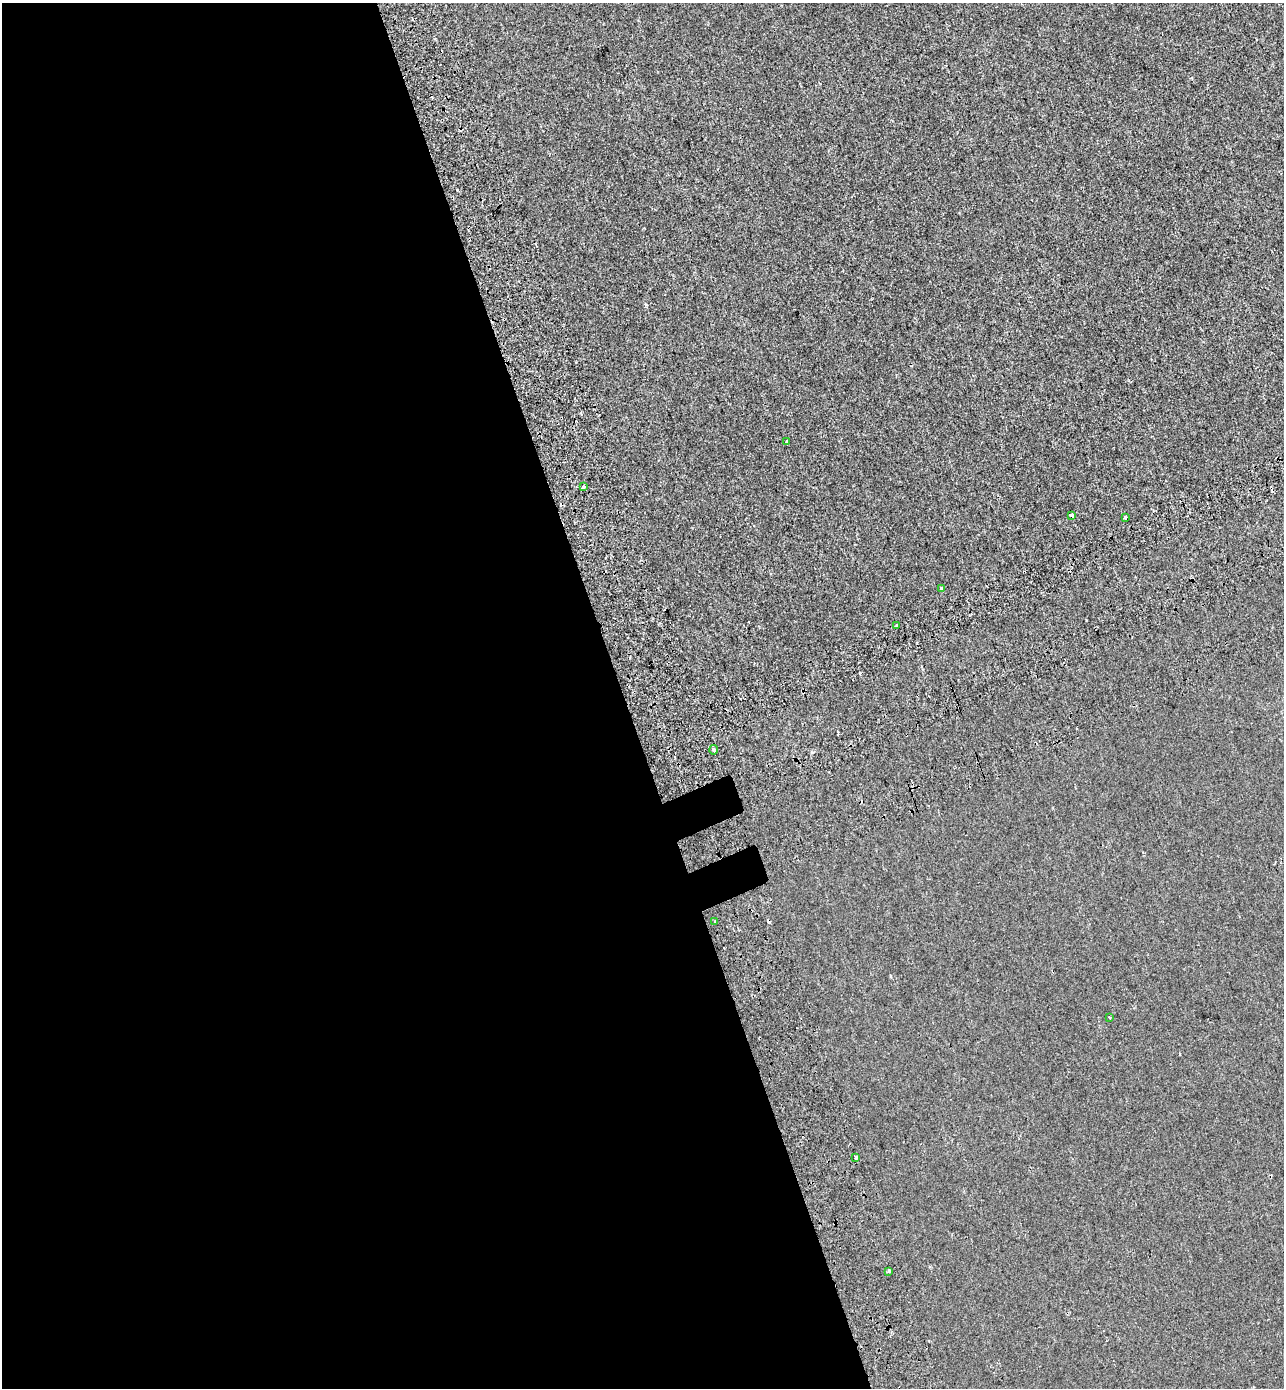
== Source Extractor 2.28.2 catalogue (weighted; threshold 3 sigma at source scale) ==
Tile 9 of 4 x 4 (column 1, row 3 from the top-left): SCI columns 252-1533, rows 1482-2867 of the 5579 x 5738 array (HDU 1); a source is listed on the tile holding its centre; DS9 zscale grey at full resolution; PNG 1286 x 1390 px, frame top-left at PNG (2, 3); each listed source drawn as its Kron ellipse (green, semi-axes under 4 px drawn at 4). Shown black and unused: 49% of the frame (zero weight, under 2 of 3 exposures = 7% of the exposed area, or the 3 px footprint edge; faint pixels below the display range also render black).
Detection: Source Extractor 2.28.2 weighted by HDU 2 'WHT'; one run over the whole footprint, this tile lists its part. Background -1.84e-04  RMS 0.0045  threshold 0.0203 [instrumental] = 3 sigma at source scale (4.5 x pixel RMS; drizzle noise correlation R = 1.50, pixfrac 1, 0.0396/0.0396 arcsec/px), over >= 5 px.
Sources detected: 19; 8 cosmic-ray / hot-pixel residue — neither listed nor drawn; the other 11 listed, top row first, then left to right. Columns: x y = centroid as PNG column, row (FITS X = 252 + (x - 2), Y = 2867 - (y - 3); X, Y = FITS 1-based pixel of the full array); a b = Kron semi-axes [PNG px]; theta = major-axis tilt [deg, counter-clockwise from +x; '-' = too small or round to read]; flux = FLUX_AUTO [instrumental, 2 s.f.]
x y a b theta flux
787 441 3 3 - 0.78
583 486 4 3 - 4.1
1071 515 4 3 - 6
1125 517 3 3 - 0.78
941 589 3 3 - 1.4
897 625 3 3 - 4.4
713 750 5 3 - 1.6
715 922 3 2 - 0.72
1109 1017 3 3 - 2
856 1157 3 3 - 2.2
889 1271 3 3 - 0.95